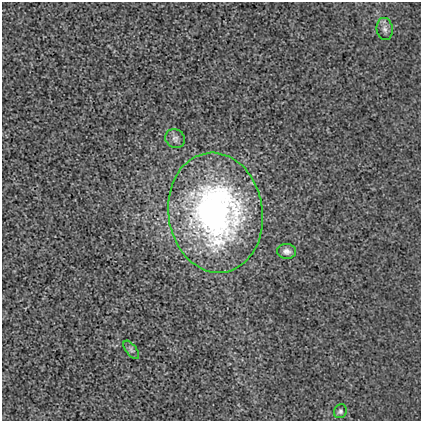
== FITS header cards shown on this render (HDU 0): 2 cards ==
NAXIS1  =                  419
NAXIS2  =                  419

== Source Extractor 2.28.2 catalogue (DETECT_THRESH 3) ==
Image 419 x 419 px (HDU 0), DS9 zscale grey, 1 PNG px = 1 image px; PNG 423 x 423 px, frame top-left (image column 1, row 419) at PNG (2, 2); each listed source drawn as its Kron ellipse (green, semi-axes under 4 px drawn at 4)
Background 0.00224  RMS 0.017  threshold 0.0512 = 3 sigma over >= 5 px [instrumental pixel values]
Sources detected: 6; all 6 listed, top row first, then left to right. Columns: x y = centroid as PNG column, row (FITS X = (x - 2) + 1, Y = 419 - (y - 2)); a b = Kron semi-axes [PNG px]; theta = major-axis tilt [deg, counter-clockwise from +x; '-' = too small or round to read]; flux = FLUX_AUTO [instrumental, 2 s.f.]
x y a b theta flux
385 29 11 8 -83 4.9
175 138 10 9 - 5
215 213 60 47 -82 440
287 251 9 7 -5 5.1
131 350 10 5 -52 3.2
340 411 7 6 - 2.5